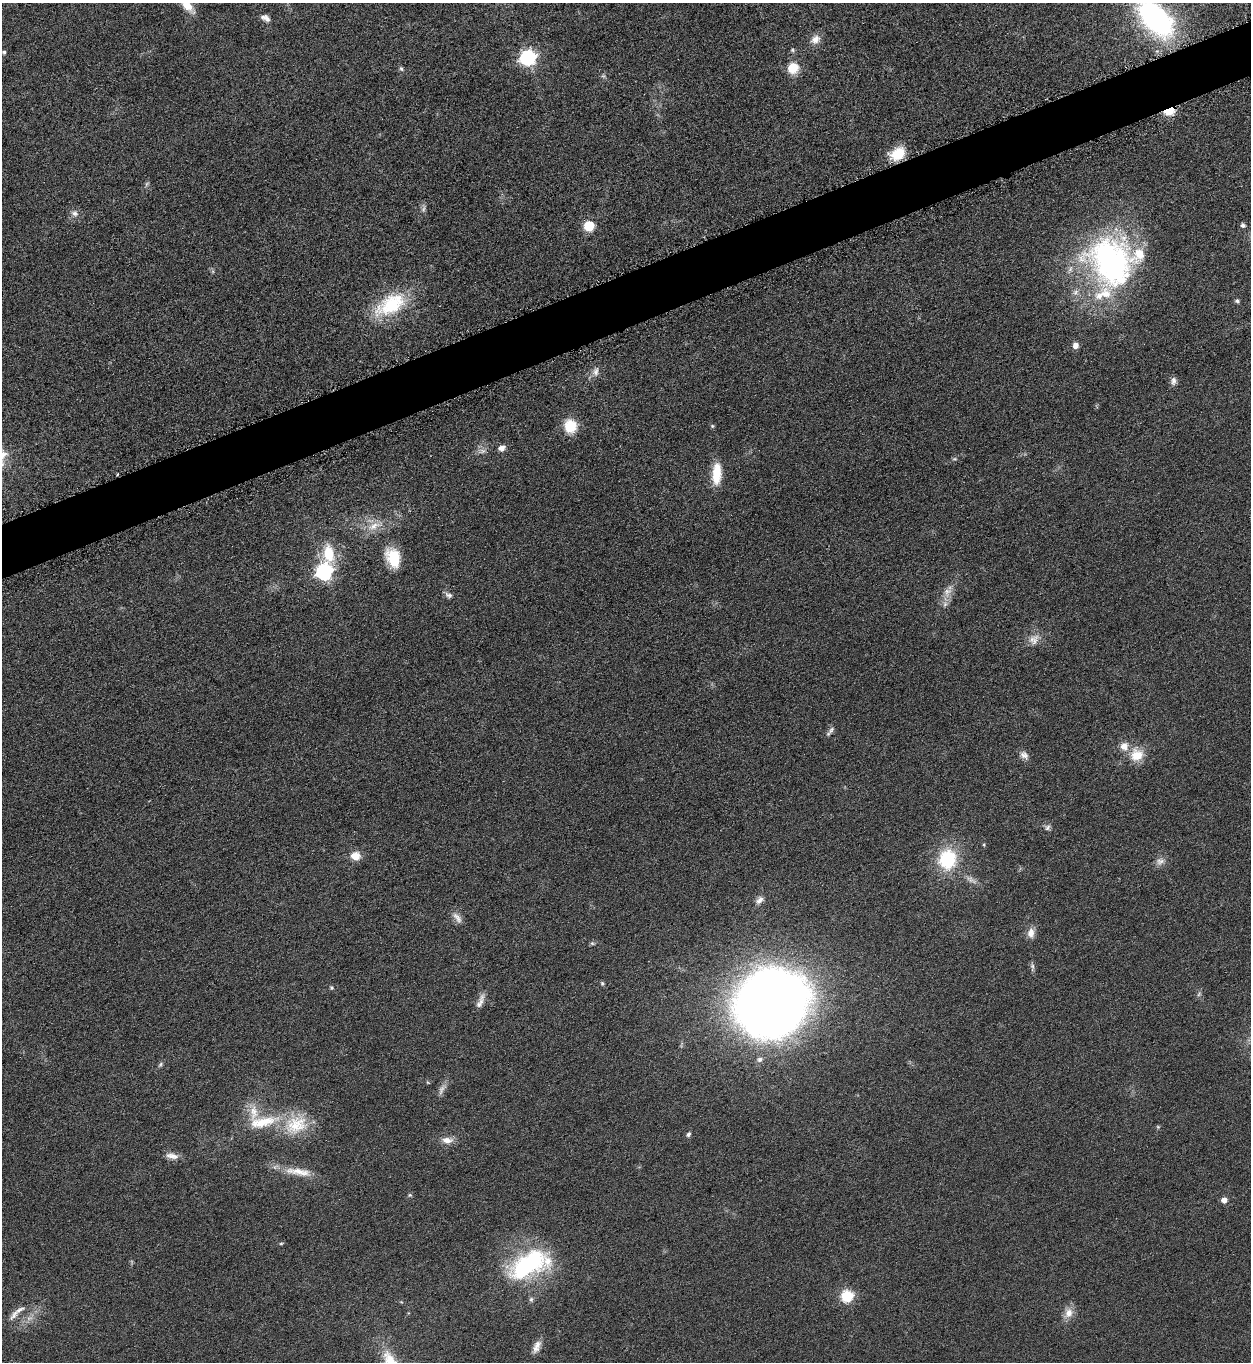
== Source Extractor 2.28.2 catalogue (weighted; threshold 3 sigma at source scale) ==
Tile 10 of 4 x 4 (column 2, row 3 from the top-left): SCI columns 1414-2662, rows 1380-2739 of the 5451 x 5466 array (HDU 1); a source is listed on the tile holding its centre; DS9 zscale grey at full resolution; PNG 1253 x 1364 px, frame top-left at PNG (2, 3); no overlay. Shown black and unused: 4% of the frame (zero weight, under 3 of 6 exposures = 2% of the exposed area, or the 3 px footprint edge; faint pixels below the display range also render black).
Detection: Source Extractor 2.28.2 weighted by HDU 2 'WHT'; one run over the whole footprint, this tile lists its part. Background 0.0872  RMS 0.0097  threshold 0.0396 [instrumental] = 3 sigma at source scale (4.09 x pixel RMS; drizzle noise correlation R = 1.36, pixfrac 0.8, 0.05/0.05 arcsec/px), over >= 5 px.
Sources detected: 80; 3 too faint to see at this stretch — not listed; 7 inside a brighter listed object's ellipse — not listed separately; the other 70 listed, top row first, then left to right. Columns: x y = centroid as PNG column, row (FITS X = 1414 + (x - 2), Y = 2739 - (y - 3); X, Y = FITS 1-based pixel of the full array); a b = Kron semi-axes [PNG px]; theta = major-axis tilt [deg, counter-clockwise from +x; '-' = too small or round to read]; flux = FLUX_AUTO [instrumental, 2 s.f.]
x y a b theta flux
187 6 20 9 -47 13
265 18 13 7 -25 4.4
1155 18 32 18 -47 240
815 39 14 11 41 7.4
792 50 5 5 - 1.4
4 52 4 4 - 1.6
528 57 7 7 - 250
793 68 12 11 - 18
401 69 7 5 -62 1.7
1169 110 6 4 20 78
897 154 16 11 30 27
146 184 7 4 70 1.5
75 213 10 8 -25 4.3
1243 225 5 5 - 2.7
589 226 6 6 - 52
1111 262 65 53 -62 250
1237 301 5 4 - 2.1
391 305 44 23 30 58
1076 346 7 7 - 4.8
596 371 13 7 72 5
1173 381 12 7 89 3.6
570 426 13 12 - 25
712 426 6 5 - 1.2
501 448 8 6 21 5.1
482 451 9 6 14 3.6
954 459 7 4 0 1.2
717 474 27 10 87 21
374 526 22 10 23 13
329 554 17 11 -85 29
393 558 21 14 -68 30
324 572 7 7 - 260
947 592 15 10 62 8.8
449 595 11 6 -26 3.3
1034 639 16 13 55 8.9
831 730 11 6 55 3.2
1024 755 13 8 -40 4.8
1137 755 18 17 - 17
1047 828 8 7 - 2.9
984 845 4 4 - 1
355 856 10 8 1 11
947 859 22 19 80 54
1160 861 12 9 13 5.3
759 900 12 7 49 4.6
457 918 19 7 -53 5.5
1031 933 14 9 87 7
592 943 6 5 - 1.5
1032 967 12 5 -90 2.4
602 983 6 5 - 1.3
332 987 5 5 - 1.3
1199 994 7 4 46 1.5
480 1001 22 7 67 6.2
772 1003 61 54 51 1100
160 1064 7 4 69 1.7
441 1090 16 6 68 4.6
263 1122 48 15 12 39
296 1125 35 26 19 40
1158 1127 6 4 -45 1
688 1134 6 5 - 2.5
447 1140 17 8 -1 7.4
172 1156 18 8 -11 6.6
298 1172 41 10 -9 18
410 1195 5 5 - 1.4
1224 1200 5 5 - 6.4
281 1243 5 3 - 0.96
528 1264 48 25 31 110
847 1296 6 6 - 90
531 1299 7 6 - 2.1
1069 1313 13 11 70 9.1
14 1315 18 7 53 6.4
537 1346 18 8 66 6.9
Overlapping masked pixels (flux is a lower limit): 1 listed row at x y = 1169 110
Isophote crosses this tile's border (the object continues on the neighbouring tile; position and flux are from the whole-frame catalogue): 2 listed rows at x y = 187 6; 1155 18